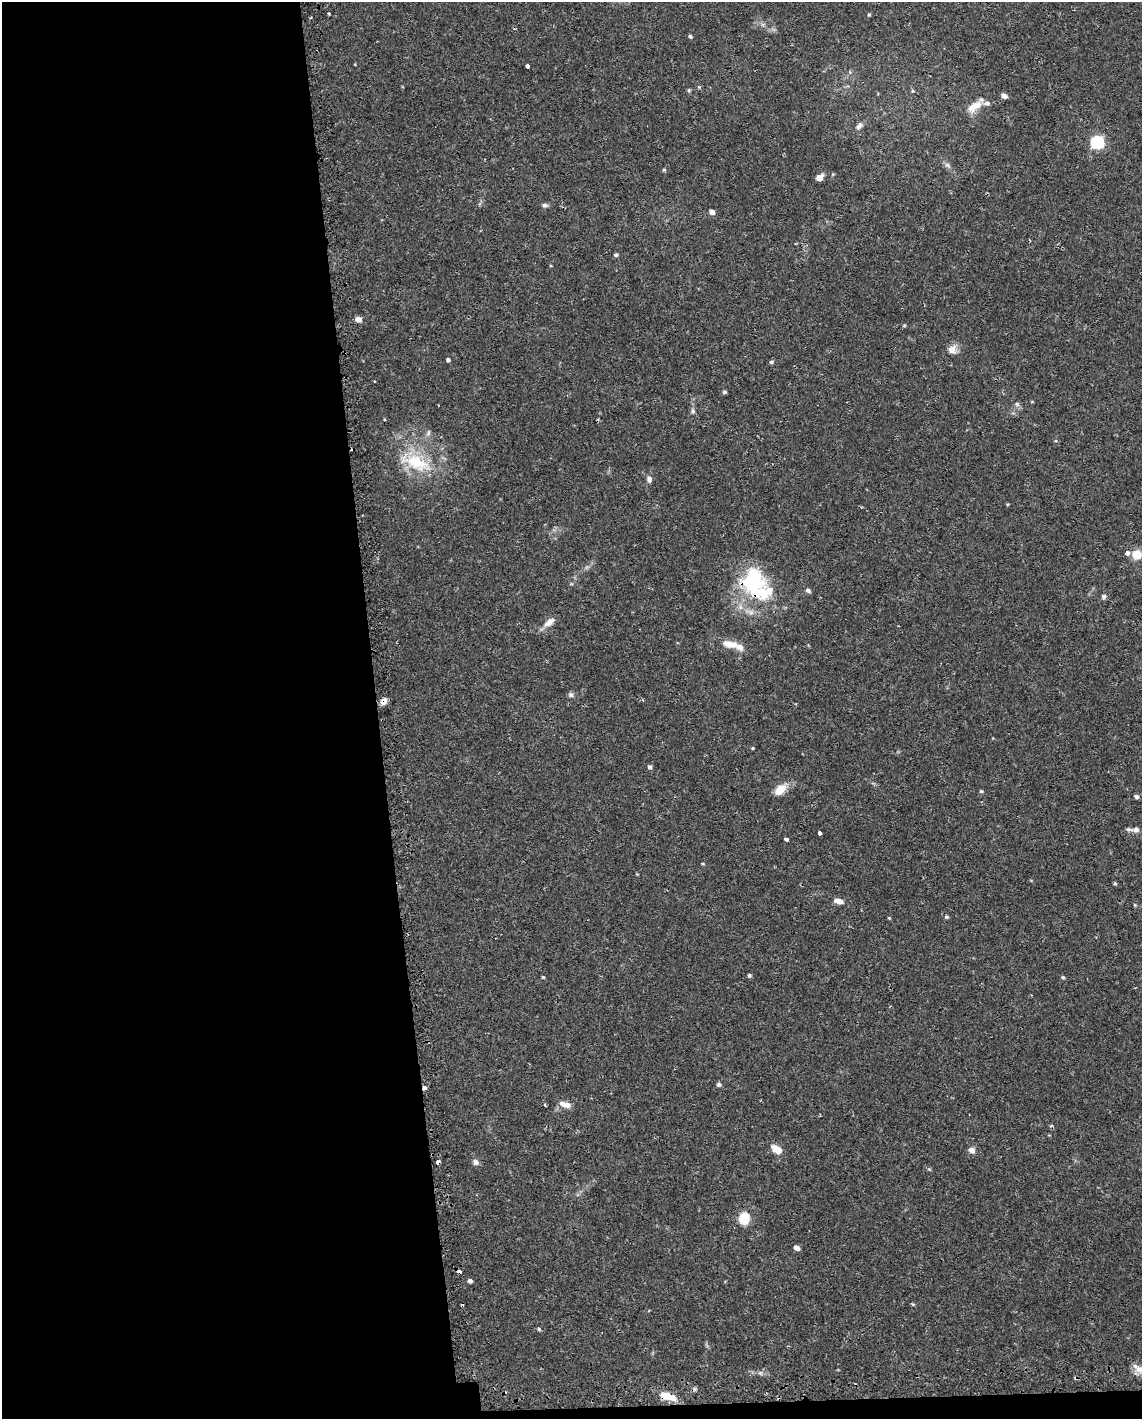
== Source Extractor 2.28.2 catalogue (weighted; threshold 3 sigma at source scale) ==
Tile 9 of 4 x 3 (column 1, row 3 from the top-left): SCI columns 20-1159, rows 84-1500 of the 4619 x 4388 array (HDU 1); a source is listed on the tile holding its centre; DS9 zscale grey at full resolution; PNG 1144 x 1421 px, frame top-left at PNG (2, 2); no overlay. Shown black and unused: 34% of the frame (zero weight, under 2 of 3 exposures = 3% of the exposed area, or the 3 px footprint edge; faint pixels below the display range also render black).
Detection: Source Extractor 2.28.2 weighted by HDU 2 'WHT'; one run over the whole footprint, this tile lists its part. Background 0.029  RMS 0.003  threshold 0.0137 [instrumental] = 3 sigma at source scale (4.5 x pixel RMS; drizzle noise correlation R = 1.50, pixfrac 1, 0.0396/0.0396 arcsec/px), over >= 5 px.
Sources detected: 78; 2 cosmic-ray / hot-pixel residue — not listed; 5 inside a brighter listed object's ellipse — not listed separately; the other 71 listed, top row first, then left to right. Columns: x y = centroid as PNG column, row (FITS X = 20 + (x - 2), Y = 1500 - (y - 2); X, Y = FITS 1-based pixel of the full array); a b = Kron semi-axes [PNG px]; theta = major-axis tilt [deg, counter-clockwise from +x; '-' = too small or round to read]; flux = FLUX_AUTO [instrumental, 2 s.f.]
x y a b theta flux
329 13 3 3 - 0.44
869 15 4 4 - 0.33
690 36 4 4 - 0.54
527 66 4 3 - 1.2
699 87 4 4 - 0.31
689 90 5 5 - 0.4
912 91 5 3 - 0.34
1004 96 6 5 - 1.5
974 106 21 10 35 4.2
859 126 10 6 52 1.2
1097 142 6 6 - 40
947 165 9 5 -36 0.86
664 170 5 4 - 0.37
819 178 6 5 - 2.9
545 205 8 6 -5 0.72
712 212 5 4 - 1.8
616 255 5 4 - 0.52
358 319 6 5 - 2.2
952 349 13 11 61 2.2
448 360 4 4 - 0.61
771 362 5 5 - 0.52
374 381 3 2 - 0.25
724 392 6 4 14 0.47
1017 404 7 5 -46 0.68
693 411 7 6 - 0.71
428 433 9 5 67 0.77
416 462 48 20 -21 16
649 479 9 7 -82 1
362 516 3 2 - 0.24
1127 553 4 4 - 2
1137 554 9 8 - 5.3
753 581 39 32 -90 26
571 584 6 3 17 0.34
808 590 7 5 -25 0.72
1104 596 7 6 - 0.75
549 622 17 8 35 2.3
729 644 25 9 -11 4.1
571 695 7 7 - 0.77
384 701 9 7 52 1.9
753 748 5 3 - 0.27
649 767 5 5 - 0.71
780 789 17 9 42 4
981 791 5 5 - 0.37
1136 796 5 4 - 0.72
1136 830 9 7 -1 1.1
820 833 4 3 - 1.5
786 839 4 3 - 1.4
703 864 4 3 - 0.28
1115 883 5 4 - 0.4
838 901 13 6 -8 2
1135 905 6 3 -71 0.31
946 917 5 5 - 0.5
889 918 4 4 - 0.26
749 975 4 4 - 0.53
543 977 5 4 - 0.3
1063 977 5 4 - 0.38
719 1084 6 5 - 0.68
424 1087 5 5 - 0.76
565 1104 15 7 -16 2.3
545 1105 3 3 - 0.34
776 1149 12 7 -36 3.8
972 1150 9 7 -35 1.3
438 1162 4 4 - 3.6
476 1162 8 7 - 1.1
744 1218 15 13 79 5.5
797 1248 6 5 - 1.5
459 1272 5 4 - 0.94
470 1281 5 5 - 0.74
539 1329 5 4 - 0.44
1138 1368 20 8 -31 2.7
665 1396 14 9 -6 3.9
Overlapping masked pixels (flux is a lower limit): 6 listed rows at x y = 753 581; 384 701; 424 1087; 438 1162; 459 1272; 665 1396
Isophote crosses this tile's border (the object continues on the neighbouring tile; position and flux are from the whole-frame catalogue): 1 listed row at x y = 1138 1368